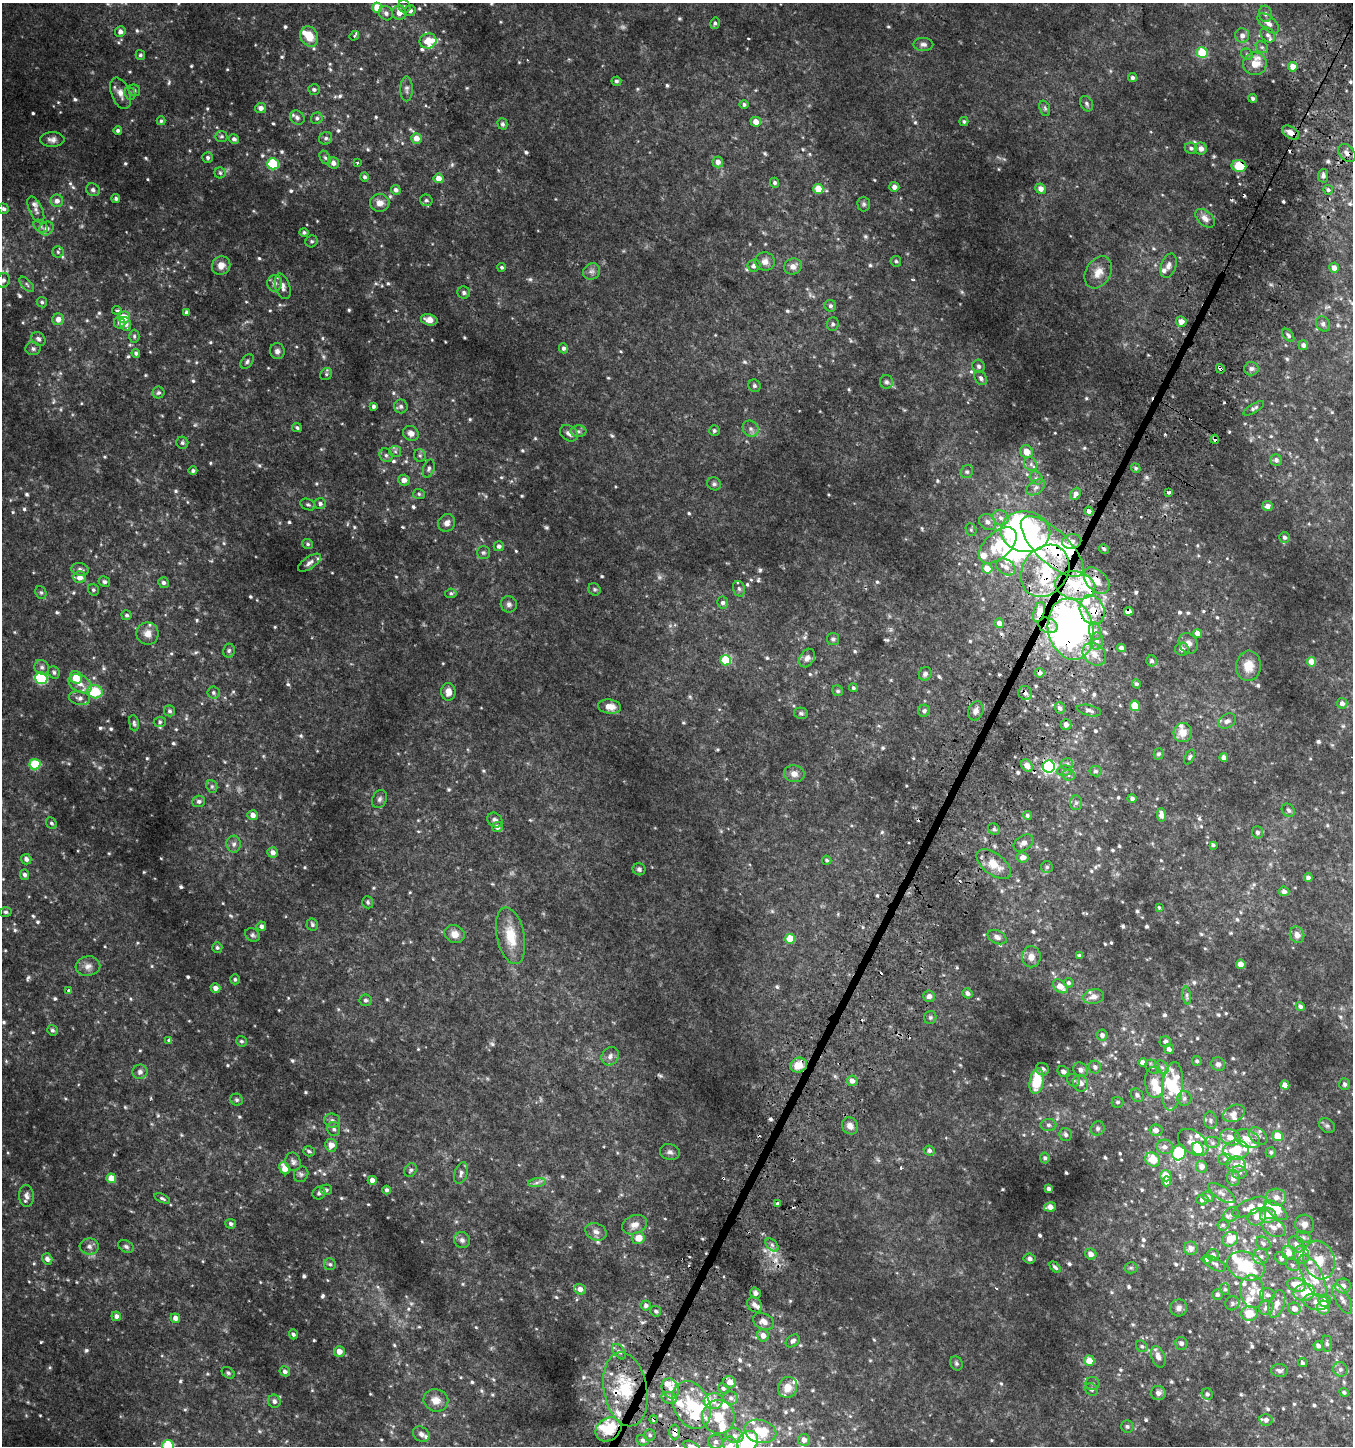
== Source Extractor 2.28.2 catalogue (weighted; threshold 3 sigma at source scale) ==
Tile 10 of 4 x 4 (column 2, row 3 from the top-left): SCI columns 1606-2956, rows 1496-2939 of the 5982 x 5886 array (HDU 1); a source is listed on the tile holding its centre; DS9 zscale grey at full resolution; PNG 1355 x 1448 px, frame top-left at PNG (2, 3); each listed source drawn as its Kron ellipse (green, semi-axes under 4 px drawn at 4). Shown black and unused: <1% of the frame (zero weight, under 2 of 3 exposures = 3% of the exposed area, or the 3 px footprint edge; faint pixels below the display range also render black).
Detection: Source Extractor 2.28.2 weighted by HDU 2 'WHT'; one run over the whole footprint, this tile lists its part. Background 0.0535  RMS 0.008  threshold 0.036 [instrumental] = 3 sigma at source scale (4.5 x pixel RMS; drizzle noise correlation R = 1.50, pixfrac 1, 0.0396/0.0396 arcsec/px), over >= 5 px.
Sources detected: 978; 9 too faint to see at this stretch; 8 inside a brighter object's white glare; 17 cosmic-ray / hot-pixel residue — neither listed nor drawn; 80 inside a brighter listed object's ellipse — not listed separately; of the other 864, all 500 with FLUX_AUTO >= 1.39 (the completeness limit of this list) listed and drawn (364 fainter detections not listed), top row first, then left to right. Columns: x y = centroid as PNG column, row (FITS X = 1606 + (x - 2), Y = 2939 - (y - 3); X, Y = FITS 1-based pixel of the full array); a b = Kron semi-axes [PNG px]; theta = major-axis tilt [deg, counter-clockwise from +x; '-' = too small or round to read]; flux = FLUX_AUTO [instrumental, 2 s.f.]
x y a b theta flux
404 6 6 6 - 1.7
377 8 5 5 - 16
410 10 5 5 - 2.6
386 13 7 6 - 2.5
399 13 7 6 - 5.9
1265 14 8 6 -86 2.4
715 23 6 5 - 1.6
1268 23 13 7 -41 4.4
120 32 5 5 - 3.4
1242 35 7 7 - 4
1268 35 8 6 -47 2.4
309 36 10 8 -62 14
354 36 5 3 - 5.8
428 41 8 7 - 9.9
923 44 10 6 -1 2.7
1262 47 6 5 - 1.6
1202 53 5 5 - 35
1247 54 6 5 - 1.5
140 55 5 4 - 1.7
1255 64 12 11 - 11
1293 67 5 4 - 8.4
1132 78 4 4 - 2.3
616 81 5 4 - 1.5
314 89 6 5 - 2.1
407 89 12 6 90 2.7
134 90 6 5 - 1.6
120 93 16 9 -69 6.5
130 93 7 5 -69 1.6
1253 98 4 4 - 1.4
744 104 4 4 - 1.5
1087 104 8 6 -60 1.9
261 108 5 5 - 3.4
1045 108 8 5 -70 1.6
297 117 8 6 -43 2.9
317 118 6 5 - 1.9
161 121 4 4 - 1.4
756 122 5 5 - 6.4
964 122 4 4 - 1.4
502 124 6 5 - 2
118 130 4 4 - 1.9
1290 132 9 5 -32 5.7
221 136 6 5 - 1.4
326 138 7 6 - 2.1
416 138 5 5 - 6.1
52 139 12 7 0 3.5
234 139 5 5 - 2.3
1191 148 6 5 - 1.9
1201 149 6 6 - 4
1347 153 10 7 -48 3.3
208 158 5 5 - 1.8
325 158 7 5 -62 1.6
718 162 5 5 - 4.5
333 163 6 5 - 3.9
358 163 3 3 - 3.1
273 164 6 5 - 51
1239 166 7 6 - 19
220 173 5 5 - 1.4
1323 176 7 5 86 2.5
364 177 4 4 - 1.9
439 178 5 4 - 7.2
775 183 5 4 - 1.8
894 187 5 5 - 3.6
818 189 5 5 - 14
1041 189 5 5 - 3.8
93 190 7 6 - 2.1
396 190 5 4 - 2.7
1328 190 5 5 - 1.7
116 198 4 4 - 1.8
426 200 6 5 - 1.7
57 201 6 6 - 3.8
380 203 9 9 - 4.9
864 204 7 6 - 1.6
4 209 5 5 - 2.1
36 210 14 6 -65 3.3
1205 218 11 7 -43 4.7
40 226 8 5 -39 2.2
46 229 7 6 - 3.8
304 232 5 4 - 1.5
312 241 6 5 - 1.5
58 252 5 5 - 1.5
765 261 10 9 - 4.2
896 261 5 5 - 1.4
221 265 9 9 - 6.3
754 265 6 6 - 2.9
793 266 9 7 23 4.7
1168 266 13 7 70 3.9
502 267 4 4 - 1.4
1334 268 5 5 - 4.4
592 271 9 7 37 2.9
1098 272 17 12 59 8.5
3 280 7 6 - 2.4
275 283 8 7 - 3.3
27 284 9 4 -46 1.7
283 286 13 7 -73 4.6
464 293 6 6 - 1.9
42 302 5 5 - 1.5
830 306 6 5 - 1.8
117 310 5 3 - 1.6
187 312 4 4 - 2.1
124 317 6 5 - 11
58 319 6 6 - 5.2
429 320 8 5 -14 5
1181 322 5 5 - 5.4
120 323 6 5 - 2.4
126 324 7 5 -71 4.7
833 324 7 6 - 1.7
1323 324 8 6 -57 2.4
1288 335 7 4 -51 1.6
134 336 6 5 - 1.4
38 339 8 6 -44 2.3
1303 345 5 4 - 2.8
563 348 5 4 - 2
33 349 7 6 - 2
277 351 8 7 - 2.8
136 353 4 4 - 1.9
247 362 8 5 52 1.8
979 366 7 6 - 2
1220 369 5 3 - 14
1251 369 7 7 - 2.6
326 374 6 5 - 1.4
981 378 8 5 -56 2
886 382 7 6 - 1.9
754 386 6 6 - 1.6
158 393 6 6 - 1.9
373 406 4 3 - 2.1
401 406 7 6 - 2
1254 408 12 4 31 2.1
297 428 5 4 - 1.6
751 429 8 7 - 2.8
578 431 8 6 -1 2.1
714 431 5 5 - 1.6
411 433 8 7 - 4.3
569 433 10 7 -38 3.4
1215 439 4 4 - 2.3
182 443 6 6 - 2
395 451 6 5 - 1.5
1027 452 7 6 - 7.6
386 455 7 6 - 1.9
420 455 6 5 - 1.5
1276 460 6 5 - 2.9
1031 464 7 6 - 2.4
1136 468 5 4 - 1.5
429 469 9 5 72 2
193 471 4 4 - 2.1
967 472 7 6 - 2.2
1036 478 7 5 -45 2
404 480 6 5 - 4.8
714 484 7 6 - 1.8
1036 487 10 6 36 3.1
1169 492 3 3 - 2.8
419 494 6 5 - 1.4
1076 494 6 5 - 3.6
320 504 6 5 - 2.1
308 505 8 5 -24 1.5
1267 506 5 5 - 4.3
1089 511 5 4 - 2.5
1001 518 8 7 - 3.8
988 522 9 7 -36 3.7
447 523 9 8 - 4.3
971 530 6 5 - 1.4
1025 532 25 20 -7 240
1284 537 5 5 - 1.8
1072 541 10 7 14 4.3
308 544 5 5 - 1.5
998 545 22 13 43 22
499 546 5 5 - 2.4
1052 547 40 16 -44 52
1104 549 5 4 - 1.4
483 552 6 6 - 1.5
309 563 13 6 35 3.2
1006 567 10 7 -32 4.4
987 568 5 5 - 10
80 569 9 6 -9 2.4
1045 571 28 22 55 44
79 577 6 6 - 6
1096 581 15 10 -47 8.8
104 582 6 5 - 1.8
163 583 5 5 - 2.2
1075 585 20 14 -10 29
594 589 6 5 - 1.5
739 589 8 6 -73 1.9
93 590 6 5 - 1.5
41 592 7 5 -67 1.4
451 593 6 4 7 1.5
723 603 6 5 - 2.5
509 604 8 8 - 2.7
1092 610 15 12 -68 14
1129 611 5 4 - 20
1039 612 10 5 74 10
127 615 5 5 - 1.7
999 623 5 5 - 4.2
1048 625 10 7 -25 5.4
1071 629 31 22 -77 300
1095 631 9 6 -80 3.5
1197 633 5 4 - 4.8
148 634 11 11 - 6
833 639 6 6 - 1.6
1097 641 8 6 83 3.5
1188 643 11 9 -59 4.2
1121 648 4 4 - 3.4
1182 649 7 6 - 2.7
229 651 7 6 - 1.6
1094 654 13 10 -40 8.6
807 658 10 7 58 3.6
726 660 5 5 - 32
1152 661 5 5 - 1.9
1312 662 5 4 - 7.4
1248 666 15 12 85 10
42 667 7 7 - 2.5
54 672 6 5 - 1.8
1040 673 5 5 - 3.5
925 674 7 6 - 3.1
76 677 6 6 - 13
41 678 6 6 - 70
80 684 12 8 -30 6.7
1136 684 5 4 - 1.9
853 688 4 4 - 1.5
838 691 6 5 - 1.5
95 692 8 6 -16 27
448 692 9 7 -87 5.7
213 693 6 6 - 1.7
1025 693 7 6 - 3.8
79 698 11 6 -9 3.2
1342 703 5 5 - 2.8
1135 706 5 5 - 17
610 707 11 7 -8 7.6
1060 708 6 5 - 2.5
1089 710 12 5 -13 2.9
169 711 5 5 - 1.6
924 711 6 6 - 2.3
976 711 10 7 68 4.3
801 713 7 5 -10 1.6
1227 721 9 7 30 3
160 722 6 5 - 1.4
134 723 8 5 -82 1.5
1066 724 5 5 - 4
1183 732 9 9 - 8.3
1159 754 5 5 - 1.7
1190 757 8 4 63 1.5
1224 758 4 4 - 4.1
35 764 5 5 - 32
1067 764 6 6 - 1.9
1027 766 7 5 -58 5.7
1049 766 6 6 - 180
1064 771 8 5 6 1.7
1096 771 6 5 - 1.5
794 774 10 8 -9 4.4
1068 775 6 5 - 1.6
212 786 6 5 - 1.4
1132 798 4 4 - 2
379 799 9 7 66 2.5
199 801 6 5 - 1.7
1076 803 7 6 - 1.9
1288 810 7 6 - 1.7
253 815 5 5 - 4.1
1027 815 4 4 - 1.7
1161 815 7 4 -84 4.7
495 820 8 6 -40 2.6
51 823 6 5 - 1.4
497 827 5 5 - 4.1
994 829 6 5 - 1.7
1258 832 6 5 - 2.3
1024 843 11 7 34 3.9
234 844 8 7 - 2.6
1213 845 4 3 - 1.7
272 852 5 5 - 4.1
1023 857 6 5 - 4.5
26 859 5 5 - 2.8
827 860 5 4 - 1.5
994 864 20 10 -37 14
1047 867 6 6 - 1.5
639 869 6 6 - 2
24 875 5 4 - 2.1
1308 878 4 4 - 3
1284 891 5 5 - 3.4
368 902 6 5 - 1.4
1160 907 3 3 - 2.9
6 912 6 4 -3 1.4
312 925 6 6 - 1.7
261 926 5 4 - 2.7
455 934 10 9 - 5.5
253 935 8 6 -32 1.8
1297 935 8 7 - 4.3
511 936 29 13 -78 20
997 937 10 6 -25 3.7
790 939 5 5 - 19
217 947 5 5 - 1.6
1079 956 4 3 - 1.4
1031 957 10 9 - 5.6
1241 964 5 4 - 3.5
88 966 12 9 9 4.9
235 979 5 5 - 1.5
1069 983 5 5 - 1.5
1060 986 8 5 -41 7.6
215 988 5 4 - 4
69 991 3 3 - 8.8
967 993 5 4 - 2.5
1187 995 9 4 -83 1.5
929 996 6 6 - 2.8
1093 997 10 7 11 5.3
365 1000 6 6 - 1.9
1300 1006 5 4 - 2.2
930 1017 7 6 - 1.6
52 1030 5 5 - 1.4
1102 1035 5 5 - 2.6
169 1040 3 3 - 2.1
241 1041 5 5 - 1.5
1165 1042 5 5 - 2.6
1169 1049 5 5 - 2.8
610 1056 10 8 53 3.3
1197 1061 5 5 - 1.4
1143 1063 4 4 - 4.1
1218 1064 7 6 - 3.3
799 1065 8 7 - 9.8
1095 1067 6 6 - 2.8
1152 1067 8 6 -41 2.3
1162 1067 7 6 - 2.7
1042 1069 6 6 - 3.1
1080 1070 8 6 -51 2.7
1063 1071 6 5 - 2.4
140 1072 7 7 - 2.8
1073 1080 7 6 - 1.9
852 1081 5 5 - 4.1
1037 1081 13 7 80 26
1155 1082 16 9 -87 11
1081 1083 8 7 - 4.4
1345 1084 6 5 - 1.9
1285 1085 4 4 - 6.7
1172 1086 24 10 83 34
1137 1095 7 5 -53 2
1184 1098 7 7 - 2.2
237 1100 6 5 - 1.4
1117 1102 6 5 - 1.4
1234 1113 11 8 25 4.3
332 1120 8 7 - 2.7
1210 1120 9 6 -79 2.2
1048 1125 8 6 -1 2.1
850 1126 9 7 -56 4.9
1327 1126 8 6 -37 2
1098 1128 7 6 - 1.9
334 1129 7 6 - 2.2
1156 1130 6 5 - 3.7
1066 1134 7 6 - 2.3
1258 1136 10 7 -41 3.7
1278 1136 5 5 - 16
1230 1137 10 8 -21 5.6
1247 1139 13 8 -25 7.4
1193 1142 17 11 -36 8.3
1213 1143 8 6 0 2.4
331 1145 6 6 - 6.2
1165 1147 8 7 - 4
1198 1149 6 5 - 30
1236 1150 13 10 6 17
309 1151 6 5 - 1.6
929 1151 5 5 - 2.5
670 1152 10 8 -16 2.8
1179 1152 8 6 66 39
1271 1152 5 5 - 1.6
1045 1158 5 5 - 1.7
1225 1159 6 5 - 1.8
1153 1160 8 6 -43 14
293 1162 9 7 -70 2.6
1236 1164 9 8 - 5
1201 1167 5 5 - 4.6
285 1168 6 5 - 8.8
411 1170 7 5 49 1.7
1239 1172 7 6 - 2.5
461 1173 11 6 73 3
301 1174 8 7 - 1.9
1166 1176 5 5 - 11
111 1178 5 4 - 9.7
1233 1178 8 6 -79 4.9
372 1180 4 4 - 4.7
1167 1181 5 4 - 4.7
537 1183 9 4 9 2.1
1049 1189 3 3 - 2
326 1190 5 5 - 1.8
387 1190 4 4 - 1.9
319 1193 7 6 - 1.8
1222 1193 15 6 -34 3.6
26 1196 11 7 -86 3.8
1208 1197 6 5 - 2.2
1276 1197 10 8 -4 4.8
162 1198 8 4 -23 1.5
1202 1200 6 5 - 2.2
777 1204 3 3 - 5.3
1050 1207 6 4 9 4.4
1250 1207 19 7 24 7.1
1276 1210 14 6 -39 25
1231 1215 8 6 39 2.3
1268 1216 8 7 - 8.8
1257 1217 10 8 34 6.7
231 1224 5 5 - 2.1
1304 1224 10 9 - 4.2
634 1225 13 9 23 6.4
1223 1225 6 5 - 1.5
1274 1227 13 8 -28 5.7
596 1232 11 8 -21 4.2
1304 1237 7 5 -21 2.2
638 1238 6 6 - 9.5
1230 1239 8 7 - 13
462 1240 8 8 - 2.8
1263 1243 8 6 -37 2
1296 1244 9 7 -48 3.4
772 1245 8 5 -46 2
89 1246 9 8 - 3.4
126 1246 8 5 -27 1.9
1191 1248 7 6 - 4.1
1288 1253 7 6 - 9.2
1091 1254 6 5 - 4.5
1213 1255 6 5 - 2.8
1301 1255 9 7 -72 6.5
1261 1257 8 7 - 3
1029 1258 6 5 - 2.2
1281 1258 7 5 -49 2.5
47 1259 6 5 - 3.1
1206 1259 5 4 - 3.1
1319 1260 19 15 -71 16
330 1264 6 6 - 1.6
1215 1264 12 5 -30 2.3
1292 1265 7 5 -37 1.6
1246 1266 19 14 -20 37
1055 1267 7 4 -44 1.7
1131 1268 6 5 - 1.5
1313 1276 23 9 -63 17
1296 1285 9 6 -17 11
1343 1286 7 7 - 5.5
580 1289 5 5 - 4.7
1225 1289 6 5 - 1.6
1252 1291 16 12 -84 9.1
1304 1292 11 8 9 17
755 1293 5 5 - 3.1
1217 1295 5 5 - 2.1
1267 1295 7 6 - 2.5
1342 1299 17 7 -61 5.1
1325 1301 6 6 - 5.6
1316 1302 13 8 -10 5.4
1232 1303 7 7 - 2.1
1277 1304 14 7 71 6
646 1305 5 5 - 2.4
755 1305 8 6 -48 3.7
1179 1308 8 8 - 3.3
1266 1308 7 7 - 3.4
1323 1308 7 6 - 11
1294 1309 6 5 - 4.9
656 1311 5 5 - 1.9
1249 1314 8 7 - 14
116 1316 5 5 - 2.8
175 1318 5 4 - 4
764 1321 11 7 -27 4.7
293 1334 5 4 - 1.6
763 1335 6 5 - 4.8
793 1341 7 5 38 2.5
1181 1343 6 6 - 2
1327 1344 8 5 -83 1.7
1142 1346 6 5 - 1.4
1318 1346 5 4 - 3
339 1352 5 5 - 6.1
619 1352 9 5 -52 2.2
1158 1357 11 6 -71 5.1
1089 1361 5 5 - 11
956 1363 7 6 - 1.8
1302 1363 5 4 - 1.5
1340 1369 7 7 - 2.6
285 1371 5 4 - 2.5
1279 1371 8 6 -2 2.5
228 1373 7 5 -37 1.5
730 1382 6 6 - 5.4
1092 1384 7 6 - 1.9
788 1387 11 9 65 8.2
670 1388 10 8 -64 5
723 1388 5 5 - 1.7
625 1389 37 21 -80 40
1092 1389 7 5 -46 1.9
1344 1392 5 4 - 1.5
1158 1393 7 7 - 3.8
1207 1394 6 5 - 1.8
669 1398 8 6 -20 2.6
731 1398 7 6 - 2.6
436 1400 12 11 - 6.8
274 1401 6 6 - 2.6
713 1401 10 8 5 5
692 1405 25 18 -66 29
718 1417 17 16 - 17
654 1419 4 4 - 1.7
1266 1420 7 6 - 3.1
1127 1427 6 6 - 1.9
608 1429 14 11 35 20
760 1431 16 11 -14 20
675 1432 7 5 89 4.6
421 1434 9 7 -39 3
650 1435 5 5 - 1.5
735 1436 9 7 -12 3.5
642 1440 6 5 - 1.9
804 1440 6 6 - 4.1
716 1442 7 7 - 2.4
748 1442 11 9 52 89
731 1445 9 7 -67 4.6
168 1446 6 6 - 36
692 1446 9 4 -23 2.2
Overlapping masked pixels (flux is a lower limit): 22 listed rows (the first 20) at x y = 1290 132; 1347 153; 1239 166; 1220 369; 1215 439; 1052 547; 1045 571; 1096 581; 1075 585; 1092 610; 1129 611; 1039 612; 1048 625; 1071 629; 1040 673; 1025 693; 1049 766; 799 1065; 625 1389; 654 1419
Isophote crosses this tile's border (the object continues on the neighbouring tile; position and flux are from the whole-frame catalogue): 5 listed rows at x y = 716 1442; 748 1442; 731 1445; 168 1446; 692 1446